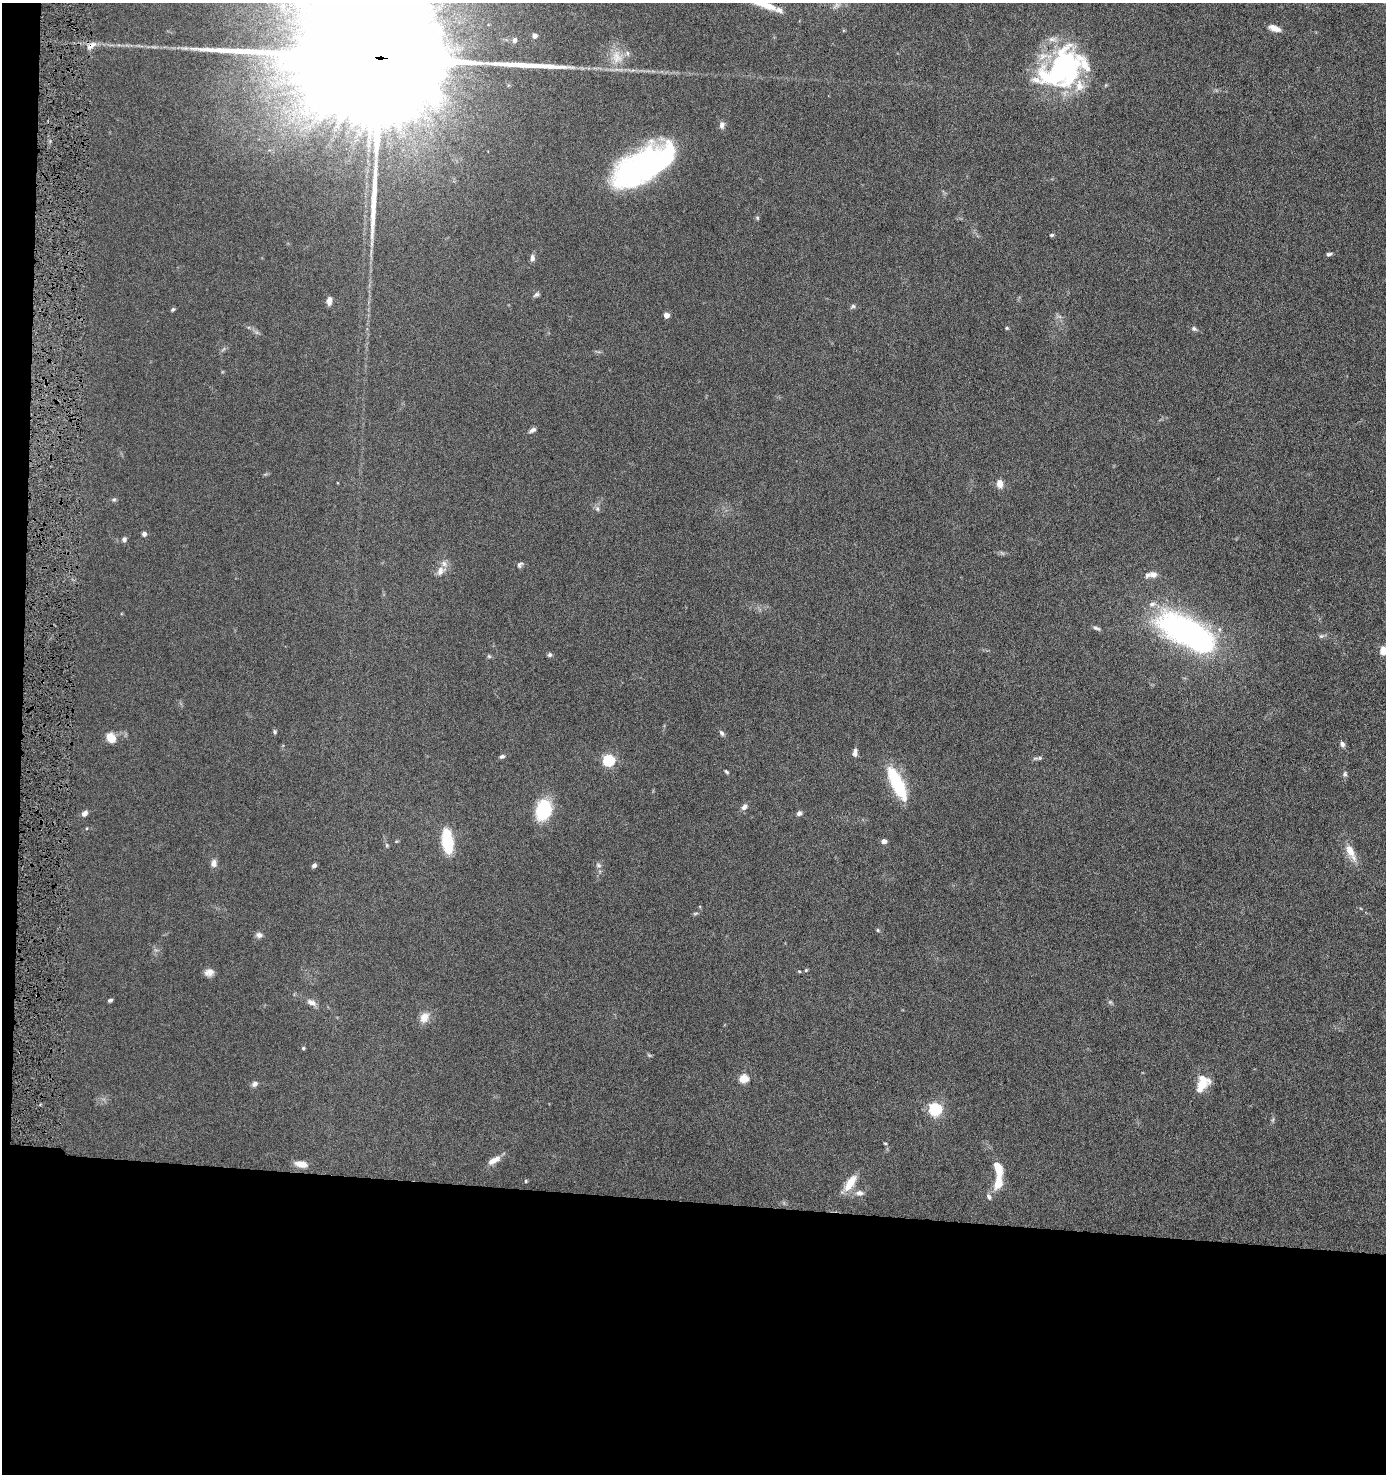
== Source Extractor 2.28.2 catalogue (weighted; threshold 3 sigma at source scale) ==
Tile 7 of 3 x 3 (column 1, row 3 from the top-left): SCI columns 111-1494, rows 5-1476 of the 4507 x 4427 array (HDU 1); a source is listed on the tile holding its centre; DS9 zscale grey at full resolution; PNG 1388 x 1476 px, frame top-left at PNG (2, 3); no overlay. Shown black and unused: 20% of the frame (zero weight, under 6 of 11 exposures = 3% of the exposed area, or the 3 px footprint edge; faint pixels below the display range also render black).
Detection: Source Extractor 2.28.2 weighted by HDU 2 'WHT'; one run over the whole footprint, this tile lists its part. Background 0.0677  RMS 0.0054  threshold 0.022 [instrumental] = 3 sigma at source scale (4.09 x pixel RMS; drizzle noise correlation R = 1.36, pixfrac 0.8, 0.05/0.05 arcsec/px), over >= 5 px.
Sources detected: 95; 4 inside a brighter object's white glare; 1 long thin detection or spike segment (spike, bleed or trail) — not listed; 6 inside a brighter listed object's ellipse — not listed separately; the other 84 listed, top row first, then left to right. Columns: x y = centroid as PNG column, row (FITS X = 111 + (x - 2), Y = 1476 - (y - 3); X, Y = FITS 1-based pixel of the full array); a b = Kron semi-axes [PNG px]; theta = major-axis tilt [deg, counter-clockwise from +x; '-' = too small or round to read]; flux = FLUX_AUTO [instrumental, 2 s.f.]
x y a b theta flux
760 3 51 7 -20 14
1274 28 13 6 -22 4.1
534 36 6 5 - 2.2
1052 39 13 7 1 3
514 40 8 6 77 1.9
92 45 14 6 37 2.8
383 58 89 22 -5 86000
1055 76 53 30 4 59
722 125 9 6 81 2.1
638 170 52 28 20 110
757 218 6 5 - 0.71
1051 235 5 4 - 0.73
1329 254 6 4 13 1.2
532 258 9 6 87 1.7
536 295 8 5 38 1.1
329 301 10 6 84 2.5
853 306 7 5 27 0.97
173 309 5 4 - 0.82
666 315 4 4 - 5
1007 328 4 4 - 0.54
1194 329 8 6 -29 1.2
533 430 9 5 32 1.5
1000 483 9 7 -81 4.1
114 499 5 5 - 0.8
597 509 8 6 -70 1.2
144 534 4 4 - 2.2
124 539 6 6 - 1.3
520 565 9 6 50 1.2
440 571 14 9 71 4
1153 574 11 8 3 2.9
1096 628 10 4 -18 1.2
1187 632 72 29 -29 130
1321 636 7 5 42 1
1383 651 11 8 89 3.7
550 655 6 6 - 1
489 656 6 5 - 0.75
275 732 6 5 - 0.89
722 733 7 5 -63 1.4
111 738 10 8 -57 7.5
1342 744 6 5 - 1.7
855 752 10 5 86 1.8
502 757 6 5 - 1.2
1040 758 6 5 - 0.95
608 760 5 5 - 57
726 772 6 4 -45 0.71
1345 774 7 5 -89 1
897 783 37 12 -64 29
744 807 9 6 60 2
544 810 13 10 77 44
85 813 8 6 44 1.9
799 813 6 5 - 1.7
87 828 4 3 - 0.4
447 841 18 8 -83 29
884 841 4 4 - 3
387 845 6 5 - 0.68
1350 850 17 9 -64 6.7
214 863 10 7 -88 2.3
314 865 5 4 - 1.4
598 865 8 5 -28 1.3
695 913 8 4 9 0.73
877 930 6 4 -89 0.56
259 935 8 7 - 1.9
806 970 5 4 - 0.55
799 971 4 3 - 0.47
209 972 11 8 15 2.9
110 1000 5 4 - 1
1110 1002 5 5 - 0.77
312 1003 13 7 -24 2.9
424 1017 14 10 57 5
303 1048 5 4 - 0.62
649 1055 6 4 -18 0.65
744 1079 5 5 - 20
255 1084 9 6 34 1.8
1202 1085 22 11 40 8.1
935 1109 6 5 - 81
1273 1119 7 4 71 0.8
885 1143 4 3 - 0.45
494 1160 17 7 28 4.3
301 1164 15 7 -9 4.9
998 1169 19 8 -75 9.5
526 1181 4 4 - 0.54
850 1183 22 9 57 8.6
860 1193 10 7 -4 2.7
989 1197 8 5 -58 1.2
Overlapping masked pixels (flux is a lower limit): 2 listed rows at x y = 92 45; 383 58
Isophote crosses this tile's border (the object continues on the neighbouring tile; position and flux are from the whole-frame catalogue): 3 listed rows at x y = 760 3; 383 58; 1383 651